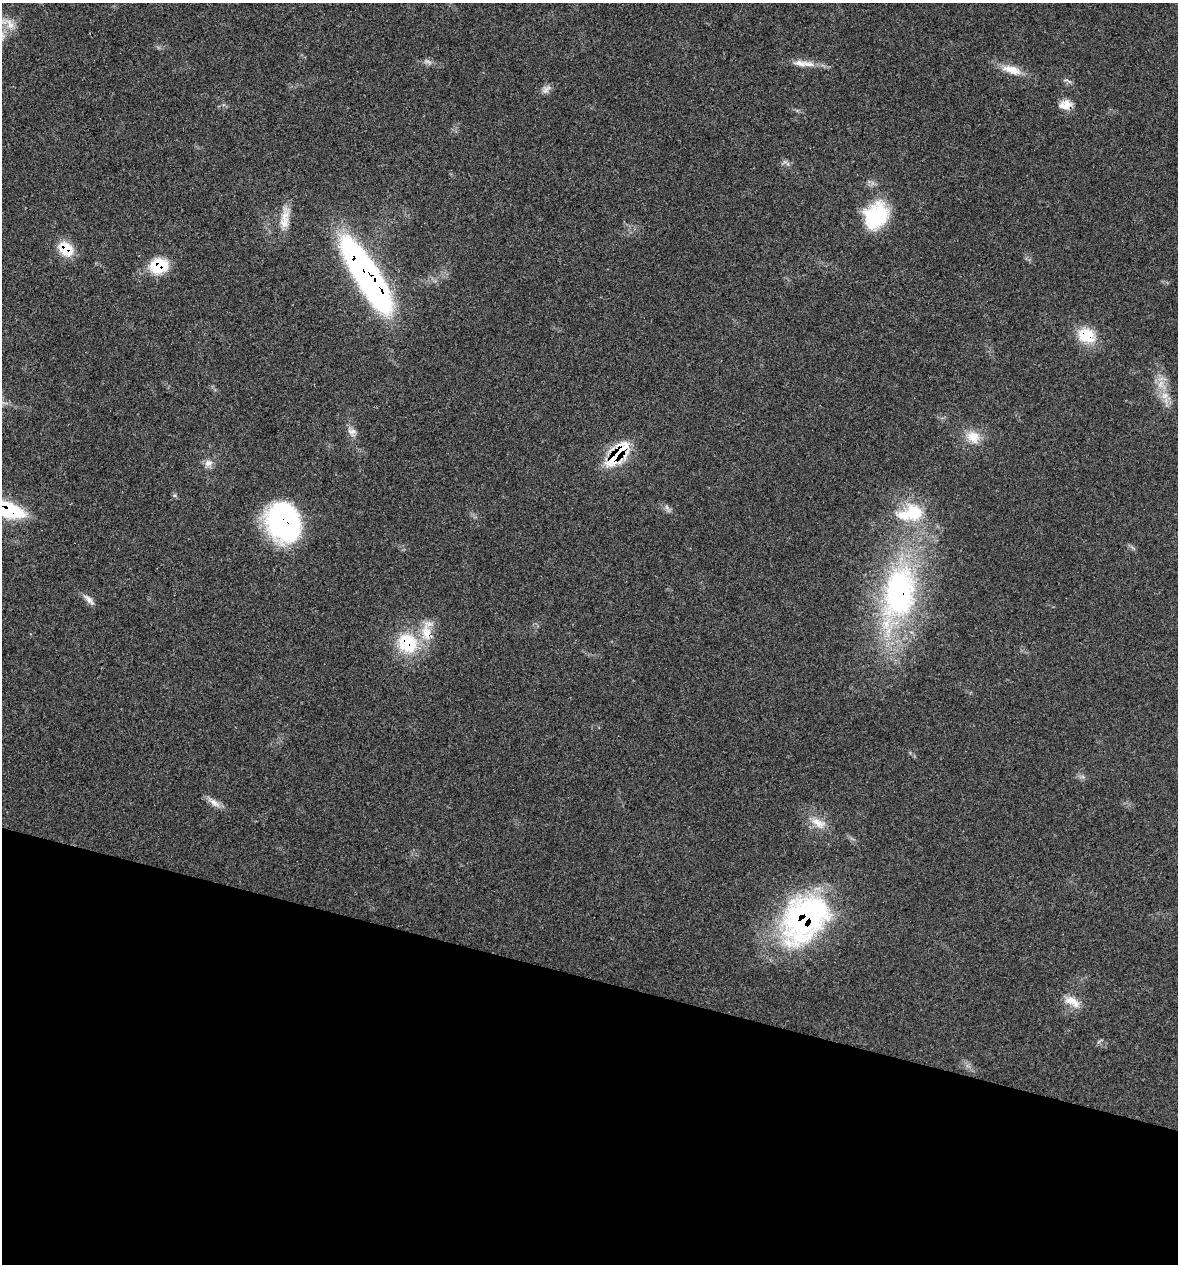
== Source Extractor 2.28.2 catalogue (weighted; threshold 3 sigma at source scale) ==
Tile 15 of 4 x 4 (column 3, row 4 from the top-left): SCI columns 2475-3650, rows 1-1262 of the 5072 x 5054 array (HDU 1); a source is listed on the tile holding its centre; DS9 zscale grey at full resolution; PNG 1180 x 1266 px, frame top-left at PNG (2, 3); no overlay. Shown black and unused: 23% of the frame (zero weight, under 3 of 4 exposures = <1% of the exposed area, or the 3 px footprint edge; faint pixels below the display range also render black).
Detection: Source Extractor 2.28.2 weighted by HDU 2 'WHT'; one run over the whole footprint, this tile lists its part. Background 0.0841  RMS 0.006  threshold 0.0268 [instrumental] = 3 sigma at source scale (4.5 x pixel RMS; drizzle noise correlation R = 1.50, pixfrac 1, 0.05/0.05 arcsec/px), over >= 5 px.
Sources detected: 31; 3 inside a brighter listed object's ellipse — not listed separately; the other 28 listed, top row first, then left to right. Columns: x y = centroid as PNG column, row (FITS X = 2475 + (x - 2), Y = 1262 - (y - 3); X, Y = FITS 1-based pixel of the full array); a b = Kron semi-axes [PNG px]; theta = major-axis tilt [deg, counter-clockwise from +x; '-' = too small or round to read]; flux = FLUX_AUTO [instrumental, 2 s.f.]
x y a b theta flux
428 62 12 4 -27 1.9
800 63 20 9 -12 6
1012 70 28 11 -16 9.6
1068 81 14 3 -25 1.2
546 89 15 7 46 2.9
1065 105 15 12 3 6.7
876 216 32 26 60 38
285 219 33 11 80 9.3
66 249 19 15 -46 14
159 266 22 17 18 20
367 275 71 18 -58 260
1087 335 21 17 -25 18
1161 384 12 9 -85 6
352 432 12 10 -12 3.4
973 437 20 16 -40 10
618 454 32 14 50 34
208 463 12 9 26 3.7
667 507 8 5 -70 1.7
7 509 35 14 -19 47
913 512 32 27 13 30
284 522 38 31 -76 110
899 592 76 44 82 140
89 599 18 6 -43 3.4
407 643 28 26 -48 32
214 803 15 8 -45 4.3
818 823 23 11 -34 8.5
804 919 63 44 51 130
1072 1001 24 11 -27 7.8
Overlapping masked pixels (flux is a lower limit): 11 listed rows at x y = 1065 105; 66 249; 159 266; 367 275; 1087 335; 618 454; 7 509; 284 522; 899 592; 407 643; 804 919
Isophote crosses this tile's border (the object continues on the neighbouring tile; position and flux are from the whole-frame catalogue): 1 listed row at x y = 7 509